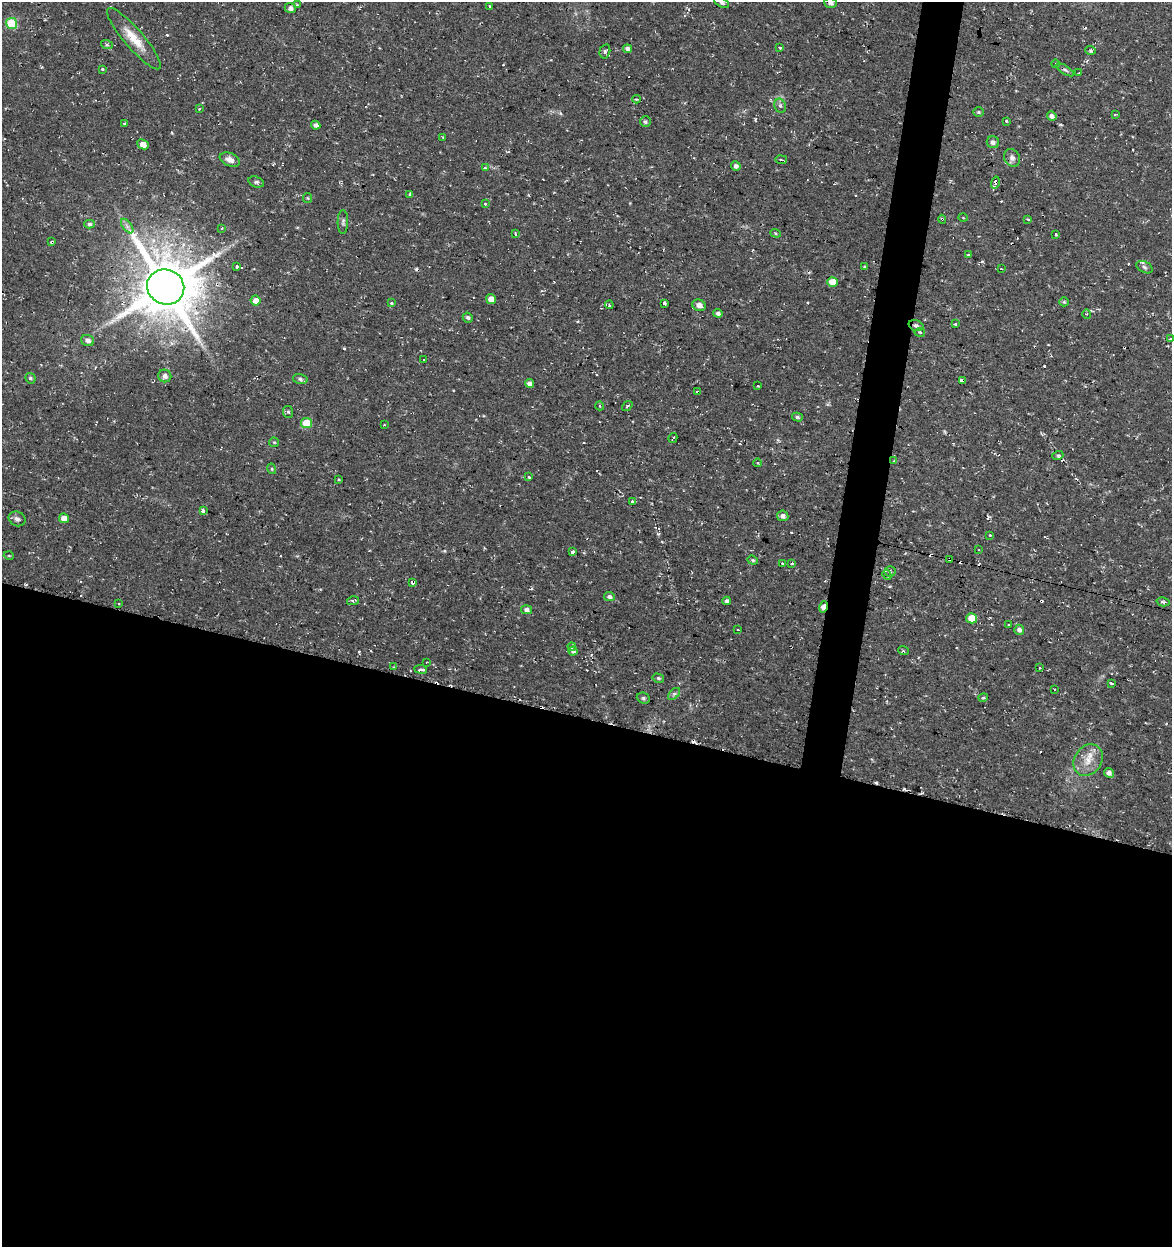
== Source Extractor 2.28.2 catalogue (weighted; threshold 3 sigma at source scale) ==
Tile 14 of 4 x 4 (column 2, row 4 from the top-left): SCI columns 1453-2622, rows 1-1245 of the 5185 x 4991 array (HDU 1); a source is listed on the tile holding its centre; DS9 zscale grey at full resolution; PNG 1174 x 1249 px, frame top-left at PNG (2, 2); each listed source drawn as its Kron ellipse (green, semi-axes under 4 px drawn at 4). Shown black and unused: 45% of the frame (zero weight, under 2 of 3 exposures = <1% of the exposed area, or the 3 px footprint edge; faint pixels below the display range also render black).
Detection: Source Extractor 2.28.2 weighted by HDU 2 'WHT'; one run over the whole footprint, this tile lists its part. Background 0.0282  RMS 0.0038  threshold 0.0172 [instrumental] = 3 sigma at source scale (4.5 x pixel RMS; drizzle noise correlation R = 1.50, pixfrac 1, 0.0396/0.0396 arcsec/px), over >= 5 px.
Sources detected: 162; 1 too faint to see at this stretch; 24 cosmic-ray / hot-pixel residue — neither listed nor drawn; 1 inside a brighter listed object's ellipse — not listed separately; the other 136 listed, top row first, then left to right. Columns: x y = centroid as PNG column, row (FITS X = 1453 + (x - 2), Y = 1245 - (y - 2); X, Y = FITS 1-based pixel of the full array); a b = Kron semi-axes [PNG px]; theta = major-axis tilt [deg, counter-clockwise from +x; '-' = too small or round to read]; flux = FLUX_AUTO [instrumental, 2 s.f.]
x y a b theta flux
722 2 8 4 -28 0.92
830 3 6 5 - 1.7
297 4 4 2 - 0.42
490 7 3 3 - 0.96
290 8 5 5 - 1.7
12 23 6 5 - 20
134 39 39 9 -49 8.4
107 45 6 4 -19 0.5
780 47 4 3 - 2.2
627 49 4 4 - 1.7
1091 50 5 4 - 0.85
605 51 7 5 75 0.81
1056 64 4 2 - 0.3
102 69 3 3 - 0.76
1065 70 10 3 -30 0.72
1079 73 4 3 - 1.1
637 99 4 3 - 0.46
780 106 7 5 -68 0.93
199 109 3 3 - 0.46
979 112 5 4 - 0.47
1115 115 4 3 - 0.39
1052 116 5 4 - 1.7
1007 121 3 3 - 0.83
645 122 5 5 - 0.75
124 123 3 3 - 0.48
316 125 4 4 - 1.5
443 137 2 2 - 0.34
993 142 6 6 - 1.2
143 144 6 5 - 3.1
1012 158 9 7 -62 1.8
230 160 10 6 -22 2.6
781 160 6 3 -9 0.48
736 166 5 4 - 1.5
485 168 3 3 - 0.64
256 182 8 5 -17 0.95
995 183 6 3 73 5.3
410 195 4 3 - 1.7
308 198 5 4 - 0.41
485 204 3 3 - 0.44
963 218 5 3 - 0.3
942 219 4 3 - 0.58
1028 219 3 3 - 0.4
343 222 12 5 89 0.97
89 224 5 4 - 0.84
127 226 8 4 -54 1.2
222 228 3 3 - 0.7
776 233 5 3 - 0.52
515 234 4 2 - 0.44
1055 234 3 3 - 1.9
52 242 4 3 - 0.5
968 255 3 3 - 1.1
237 266 4 3 - 2.5
864 267 4 3 - 0.48
1144 267 9 5 -28 0.97
1001 269 3 2 - 0.37
833 282 5 5 - 5.4
166 287 19 17 -25 2500
491 299 5 4 - 3
255 300 5 5 - 2.8
1064 302 5 4 - 0.51
392 303 3 3 - 2.1
664 303 3 3 - 1.3
609 305 4 2 - 0.43
699 305 7 5 -23 2.2
718 313 4 4 - 1.3
1087 314 4 4 - 0.48
468 317 5 4 - 0.88
955 324 3 2 - 0.35
916 326 8 5 -17 1.2
920 332 5 2 - 0.37
1171 339 3 3 - 0.84
88 340 6 5 - 1.8
424 360 2 2 - 0.36
165 376 6 6 - 1.8
30 378 5 5 - 0.74
300 379 7 5 -12 0.8
962 380 4 3 - 1.6
529 383 5 4 - 1.9
758 386 3 2 - 0.49
698 392 4 3 - 1.9
600 406 4 3 - 0.34
627 406 6 3 37 0.44
288 412 6 5 - 0.66
797 417 5 4 - 0.74
306 423 5 5 - 9.5
384 425 3 2 - 0.28
673 438 5 2 - 0.54
274 442 5 4 - 0.47
1058 455 5 3 - 0.55
894 461 4 3 - 0.53
758 463 4 3 - 0.32
272 469 5 3 - 0.41
529 477 3 3 - 0.8
339 479 3 3 - 0.34
632 501 3 3 - 1.8
203 510 4 3 - 2.3
783 516 6 5 - 1.5
64 518 5 4 - 3.7
17 519 8 7 - 1.4
990 535 3 3 - 0.95
979 550 2 2 - 0.27
573 552 4 3 - 7.2
9 556 5 3 - 0.3
949 559 3 3 - 0.75
753 560 5 4 - 0.55
783 563 3 2 - 0.51
792 563 4 3 - 0.57
890 571 5 5 - 0.66
887 575 5 4 - 1.2
413 582 3 3 - 3.2
609 597 5 4 - 1.1
353 601 6 4 12 0.99
727 601 4 4 - 1.1
1163 602 6 3 -14 0.74
118 603 2 2 - 0.35
823 607 6 4 77 3.9
526 610 5 4 - 1.4
972 618 5 5 - 5.7
1009 625 3 2 - 0.32
737 629 3 3 - 0.52
1019 630 5 5 - 1.6
572 646 4 3 - 2.7
573 651 4 4 - 1.1
903 651 5 3 - 0.5
427 662 2 2 - 0.27
393 667 4 3 - 0.37
1039 668 3 2 - 0.46
421 669 6 3 -7 2.4
658 678 6 4 -15 0.68
1111 683 3 3 - 1.1
1054 689 2 2 - 0.27
674 694 7 4 44 0.73
643 698 6 5 - 0.83
983 698 4 4 - 0.5
1088 760 17 13 56 5.7
1109 773 5 4 - 1.8
Overlapping masked pixels (flux is a lower limit): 11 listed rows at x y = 1052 116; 995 183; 942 219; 52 242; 166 287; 916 326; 962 380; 698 392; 949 559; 413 582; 823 607
Isophote crosses this tile's border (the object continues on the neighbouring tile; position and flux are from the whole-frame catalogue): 3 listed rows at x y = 722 2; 830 3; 1171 339